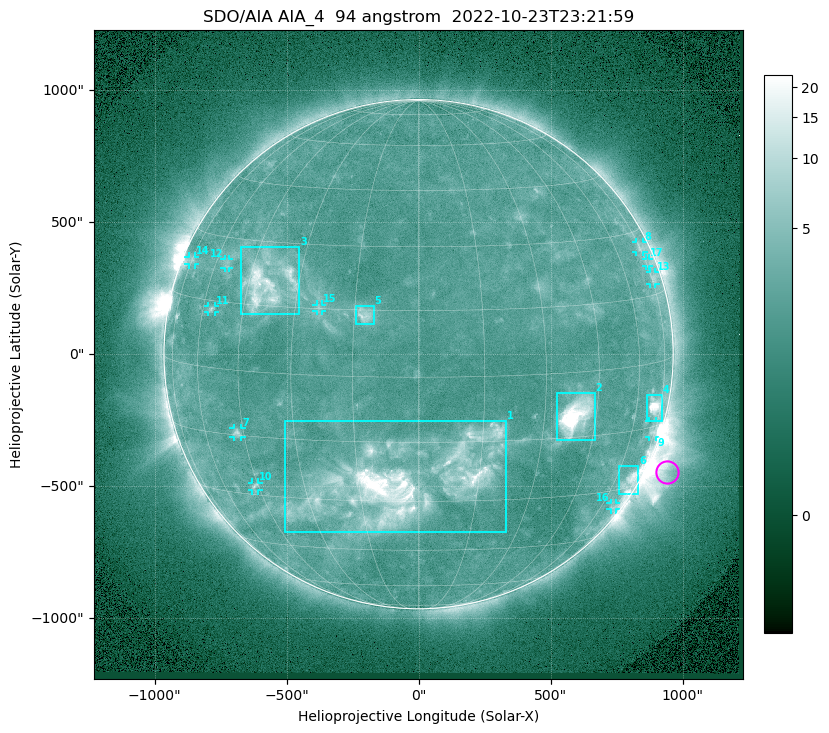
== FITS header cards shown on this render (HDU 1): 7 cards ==
TELESCOP= 'SDO/AIA '           / For AIA: SDO/AIA
INSTRUME= 'AIA_4   '           / For AIA: AIA_ATA1, AIA_ATA2, AIA_ATA3 or AIA_AT
WAVELNTH=                   94 / [angstrom] Wavelength
WAVEUNIT= 'angstrom'           / Wavelength unit: angstrom
DATE-OBS= '2022-10-23T23:21:59.124' / [ISO] Date when observation started; ISO 8
CTYPE1  = 'HPLN-TAN'           / CTYPE1: HPLN
CTYPE2  = 'HPLT-TAN'           / CTYPE2: HPLT

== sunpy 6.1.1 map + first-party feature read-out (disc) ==
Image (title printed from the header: SDO/AIA AIA_4  94 angstrom  2022-10-23T23:21:59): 1024 x 1024 px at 2.4 arcsec/px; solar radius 965 arcsec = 402 px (full disc in frame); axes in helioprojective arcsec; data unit not stated in the header (colour bar unlabelled)
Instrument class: DISC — disc imager (sunpy class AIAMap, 94 A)
Bright regions (active regions / flare kernels): reference = the median radial profile (limb darkening/brightening removed); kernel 9 px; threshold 5 sigma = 2.84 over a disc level ~2.28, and >= 1.15x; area >= 12 px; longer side >= 10 px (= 24 arcsec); searched inside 0.97 R_sun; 17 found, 17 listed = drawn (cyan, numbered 1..; 11 of them under ~33 arcsec drawn as corner ticks so the feature stays visible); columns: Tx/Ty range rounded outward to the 5 arcsec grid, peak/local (2 s.f.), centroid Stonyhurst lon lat
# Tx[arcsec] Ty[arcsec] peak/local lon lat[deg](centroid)
1 -510..330 -675..-255 14 -4 -25
2 520..670 -330..-145 19 +39 -10
3 -675..-450 150..405 7.4 -39 +20
4 865..925 -255..-155 12 +70 -10
5 -235..-170 115..185 4.5 -12 +14
6 760..835 -530..-425 5.3 +68 -28
7 -700..-670 -315..-280 3.7 -47 -14
8 825..855 385..425 2.7 +75 +26
9 870..900 -315..-255 3.1 +72 -16
10 -630..-605 -515..-485 3.2 -46 -28
11 -800..-770 160..185 3.1 -56 +13
12 -735..-715 325..360 2.5 -55 +24
13 875..900 265..310 2.7 +75 +19
14 -870..-845 340..370 2.4 -75 +23
15 -390..-365 160..190 2.5 -24 +15
16 725..750 -590..-565 2.5 +68 -35
17 860..875 330..365 2.2 +76 +22
Off-limb structures (1.02-1.3 R_sun): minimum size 162 px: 7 found; the strongest spans PA ~225..265 deg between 1.02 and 1.3 R_sun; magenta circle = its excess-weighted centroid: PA ~245 deg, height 1.08 R_sun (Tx ~940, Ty ~-450 arcsec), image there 4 x the reference